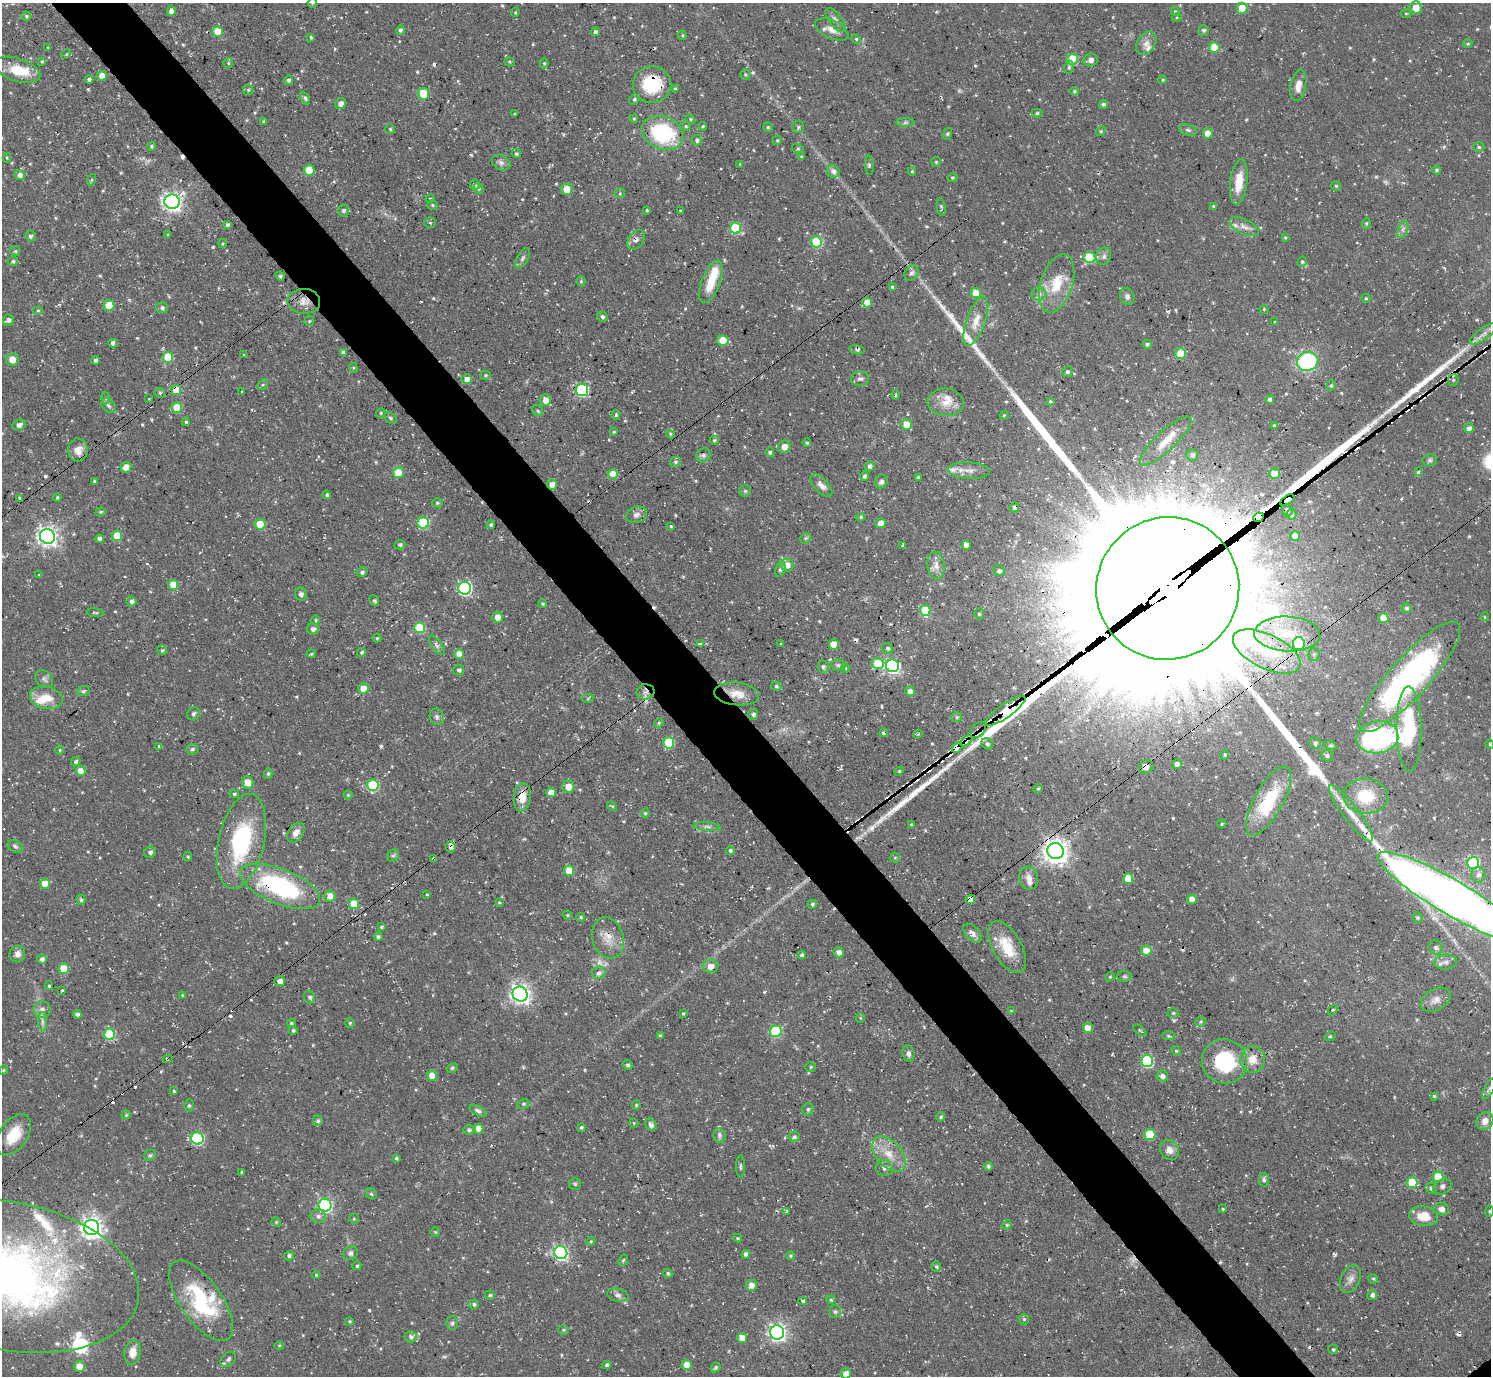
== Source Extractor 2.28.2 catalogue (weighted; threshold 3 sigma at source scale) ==
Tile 11 of 4 x 4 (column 3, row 3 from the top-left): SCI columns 2981-4469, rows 1533-2906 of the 5959 x 5956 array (HDU 1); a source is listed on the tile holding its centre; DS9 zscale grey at full resolution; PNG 1493 x 1378 px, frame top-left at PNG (2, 3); each listed source drawn as its Kron ellipse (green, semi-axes under 4 px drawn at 4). Shown black and unused: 5% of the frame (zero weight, under 3 of 4 exposures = <1% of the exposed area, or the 3 px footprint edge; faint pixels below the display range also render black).
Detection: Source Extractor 2.28.2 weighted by HDU 2 'WHT'; one run over the whole footprint, this tile lists its part. Background 0.0482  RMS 0.0042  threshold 0.0189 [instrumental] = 3 sigma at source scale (4.5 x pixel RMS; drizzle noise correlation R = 1.50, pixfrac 1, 0.05/0.05 arcsec/px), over >= 5 px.
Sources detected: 646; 6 too faint to see at this stretch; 2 inside a brighter object's white glare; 25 cosmic-ray / hot-pixel residue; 4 long thin detections or spike segments (spike, bleed or trail) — neither listed nor drawn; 19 inside a brighter listed object's ellipse — not listed separately; of the other 590, all 500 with FLUX_AUTO >= 0.459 (the completeness limit of this list) listed and drawn (90 fainter detections not listed), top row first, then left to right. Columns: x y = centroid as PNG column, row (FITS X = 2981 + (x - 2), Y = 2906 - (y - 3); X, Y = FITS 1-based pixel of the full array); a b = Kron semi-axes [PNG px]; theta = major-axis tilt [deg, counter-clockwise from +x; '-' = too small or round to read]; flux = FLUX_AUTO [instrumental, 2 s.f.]
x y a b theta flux
312 3 5 4 - 0.51
1242 8 5 5 - 7.2
1416 8 6 6 - 5.4
171 11 5 4 - 2.7
1175 11 4 4 - 0.65
515 12 5 3 - 0.58
1406 13 5 3 - 0.51
26 16 5 4 - 0.7
1177 18 4 3 - 0.48
835 20 14 6 -53 1.9
832 29 18 9 -25 4.1
400 30 5 4 - 0.91
1204 30 5 5 - 0.79
218 31 5 5 - 9.6
595 32 4 4 - 1.2
682 35 5 4 - 0.52
311 37 3 3 - 0.69
856 39 5 4 - 0.56
1146 43 13 9 58 3
1468 44 5 4 - 0.6
48 47 3 3 - 0.49
1214 47 5 5 - 11
66 54 5 4 - 0.46
1072 59 5 5 - 21
1091 60 7 6 - 2.3
42 61 4 3 - 0.54
509 62 5 4 - 0.6
228 63 5 4 - 0.52
544 63 5 4 - 0.58
1069 67 6 4 81 0.81
18 70 23 11 -18 13
745 75 5 5 - 0.64
102 76 5 5 - 4.9
89 79 4 4 - 1.6
289 80 4 4 - 1.2
1163 80 4 3 - 0.51
652 85 19 18 - 22
1298 85 16 7 80 4.2
675 89 3 3 - 0.62
248 90 5 5 - 0.69
1074 91 4 4 - 0.71
423 94 6 5 - 12
305 98 7 4 -62 0.86
634 99 6 4 48 0.71
341 103 6 5 - 2
1103 104 4 4 - 0.9
1037 113 5 4 - 0.72
515 114 3 3 - 0.63
634 119 4 3 - 0.6
690 119 5 4 - 0.63
263 121 4 3 - 0.49
905 123 9 4 1 0.96
686 126 5 4 - 0.65
703 126 4 4 - 0.67
768 127 4 4 - 0.62
798 127 6 6 - 0.77
390 129 5 4 - 0.67
1188 130 9 5 -15 1.2
1101 131 5 4 - 0.55
663 133 21 16 -22 43
1208 133 5 5 - 6.7
947 134 6 4 71 0.67
697 140 5 5 - 1.1
777 140 5 4 - 0.61
151 146 5 4 - 0.61
1479 147 5 4 - 0.7
798 149 6 4 -19 0.54
516 154 5 4 - 0.94
801 156 4 4 - 0.61
7 158 5 4 - 0.5
501 162 10 7 -30 1.7
936 162 5 5 - 0.54
740 164 4 4 - 0.47
869 165 9 3 -86 0.75
309 170 5 5 - 13
1436 170 4 4 - 0.84
833 171 7 6 - 1.9
912 171 4 3 - 0.6
20 175 5 5 - 1.7
952 178 5 4 - 0.75
91 180 6 4 70 0.56
1239 182 23 8 83 8.4
475 185 5 4 - 0.99
1336 186 5 5 - 0.62
479 188 6 4 -70 0.66
566 189 6 6 - 6
620 193 5 5 - 0.6
430 199 5 3 - 0.47
172 202 7 7 - 190
432 205 5 4 - 0.65
1214 206 4 4 - 0.81
941 207 9 4 -80 0.77
647 210 4 4 - 0.6
343 211 6 6 - 1.2
681 211 3 3 - 0.56
430 223 5 5 - 0.61
1366 223 5 4 - 0.64
228 225 4 4 - 1.2
1244 227 16 7 -25 3
735 228 5 5 - 27
1403 229 9 5 71 1.4
168 235 4 3 - 0.5
30 236 5 5 - 1.1
1285 237 4 4 - 0.48
636 240 11 7 52 1.9
816 242 5 5 - 27
222 243 4 3 - 0.52
15 251 5 5 - 0.6
1104 256 9 7 67 1.5
1089 257 6 5 - 20
523 258 11 5 60 1.2
13 261 5 4 - 0.85
1302 262 5 4 - 0.85
911 273 8 6 55 1.6
280 276 5 4 - 0.7
581 281 5 4 - 0.65
711 282 22 9 69 11
1057 283 30 16 72 13
892 287 3 3 - 0.58
976 293 5 5 - 11
1039 294 8 6 0 1.5
1127 296 9 7 -67 1.5
1366 298 4 4 - 0.58
304 301 16 12 -1 4.7
867 302 5 5 - 6.6
109 305 5 5 - 8.9
162 308 5 5 - 1.2
1264 309 4 4 - 0.47
38 311 5 3 - 0.53
602 317 5 4 - 1
8 320 6 5 - 1.4
309 321 5 4 - 0.53
976 321 26 9 70 6.6
1275 322 3 3 - 0.55
1483 334 16 5 35 2.8
723 340 6 5 - 11
113 343 4 4 - 1.7
1147 344 4 4 - 0.87
857 350 8 4 -10 0.91
343 352 4 3 - 1.1
1180 354 5 5 - 14
244 355 3 3 - 0.51
168 357 5 5 - 18
12 359 6 6 - 4.5
95 360 4 4 - 1.1
1308 361 11 9 21 43
353 368 5 3 - 0.49
1067 372 5 5 - 0.87
486 375 5 4 - 0.67
467 379 5 5 - 2.3
860 379 9 7 0 1.3
1453 380 6 5 - 0.85
263 385 6 4 45 0.54
1331 386 5 4 - 0.61
176 390 5 5 - 11
582 390 6 6 - 46
242 392 3 3 - 0.71
160 393 5 5 - 0.63
895 395 4 3 - 0.49
105 398 6 4 88 0.72
149 399 3 2 - 0.59
1270 399 4 4 - 1.8
545 400 6 5 - 3.7
1050 401 4 4 - 0.64
946 402 18 14 -3 6.4
108 406 8 6 -45 1.2
177 408 5 5 - 12
538 411 6 5 - 0.8
381 413 5 4 - 0.54
616 415 5 4 - 0.73
1004 415 4 4 - 0.5
390 418 7 5 -40 0.81
186 422 4 4 - 0.76
906 424 5 5 - 5.9
19 425 7 5 20 1.7
1274 425 3 3 - 0.65
1469 428 5 5 - 2.2
614 432 4 3 - 0.53
670 434 4 4 - 0.58
714 440 4 4 - 0.68
1166 441 34 10 43 8.2
807 443 4 4 - 0.74
784 447 6 6 - 3.2
78 450 11 9 -87 4.2
770 452 5 4 - 0.99
704 455 7 6 - 1.2
1192 455 6 5 - 1.4
1430 460 7 5 14 1
675 462 5 5 - 0.97
870 466 5 4 - 1.2
126 467 5 5 - 3.5
969 471 21 8 -3 3.9
398 472 6 5 - 9.3
1418 472 4 4 - 0.69
1275 473 5 5 - 9.1
613 474 5 5 - 13
864 476 5 4 - 1.2
918 477 4 3 - 0.63
94 481 3 3 - 0.61
881 482 7 6 - 1.3
552 485 5 5 - 3.9
821 485 14 7 -47 2.5
745 491 5 5 - 0.64
327 495 4 4 - 0.79
57 497 4 3 - 0.61
19 498 4 3 - 0.59
1287 500 8 3 34 1400
437 503 5 4 - 0.66
1014 507 5 4 - 1
1287 510 6 5 - 1.2
101 512 5 4 - 0.65
1292 514 5 5 - 1.3
636 515 10 8 23 2.3
861 517 4 4 - 0.8
1259 517 5 4 - 1200
423 523 6 5 - 28
881 523 5 5 - 4.8
260 524 5 5 - 11
491 525 4 4 - 0.91
671 526 3 3 - 0.55
47 536 7 7 - 220
117 536 5 5 - 9.7
1295 536 5 5 - 6.5
806 538 6 4 43 0.68
99 539 4 4 - 1.2
400 545 5 5 - 0.88
966 545 5 4 - 3.8
903 546 4 3 - 0.74
787 565 6 6 - 3.9
936 566 14 8 -82 3.5
780 569 8 4 72 1.1
999 571 6 5 - 1.2
362 572 6 4 36 1.1
39 575 3 3 - 0.47
173 585 5 5 - 8.5
465 588 6 6 - 77
1168 588 72 71 - 54000
301 594 6 6 - 1.6
132 601 5 5 - 1.1
374 601 5 4 - 0.73
543 604 4 3 - 0.59
1406 608 5 5 - 0.85
925 610 5 5 - 14
95 613 8 4 -6 0.71
979 614 5 5 - 0.83
498 617 5 5 - 3.5
1485 617 4 3 - 0.48
1383 618 5 5 - 8.2
316 620 4 4 - 0.52
420 628 5 5 - 24
313 629 6 5 - 1.5
1287 634 33 17 -2 21
377 638 4 4 - 0.55
781 643 3 3 - 0.51
700 644 3 3 - 1.5
834 644 5 5 - 9
1299 644 6 6 - 31
437 645 11 5 -55 1.3
888 648 6 5 - 0.88
162 650 5 5 - 0.79
1267 651 37 17 -26 23
362 652 4 4 - 0.78
311 654 4 3 - 0.58
459 654 5 4 - 6
1314 654 6 5 - 0.99
878 664 6 5 - 15
838 665 7 6 - 1
892 666 6 6 - 94
823 667 6 6 - 1.1
845 668 4 4 - 0.5
459 670 5 5 - 1.2
1410 677 72 19 48 110
44 679 10 7 -47 1.5
776 686 5 4 - 0.81
363 688 5 5 - 5.2
83 691 6 5 - 0.72
910 691 5 4 - 2.6
645 692 9 7 13 2
737 694 22 11 -6 6.2
46 698 17 11 -14 7.3
588 698 5 3 - 0.49
1006 711 24 7 35 1200
193 714 7 6 - 1.4
753 714 5 4 - 0.97
437 717 8 7 - 1.3
957 717 5 5 - 0.74
659 723 5 4 - 0.57
1409 729 43 12 -89 26
978 730 9 6 47 3.2
883 733 4 4 - 0.99
918 734 5 4 - 0.48
1377 737 21 16 7 80
966 741 7 4 42 100
669 743 5 5 - 24
1315 743 6 5 - 1.2
987 744 6 5 - 0.98
1490 744 4 4 - 0.49
159 746 4 4 - 0.58
1331 746 6 4 -19 0.67
957 747 6 3 43 520
192 749 6 5 - 1.1
60 750 4 4 - 0.52
1225 755 5 4 - 0.52
1327 756 6 5 - 0.88
76 762 5 4 - 0.9
1177 764 4 4 - 2.2
1146 767 7 6 - 3.1
81 771 5 5 - 6.7
899 771 5 4 - 0.6
268 774 5 4 - 0.68
248 782 6 5 - 6.4
373 785 6 5 - 31
568 787 6 6 - 4.6
1038 789 4 4 - 0.54
551 792 5 4 - 4.6
234 794 5 4 - 0.72
348 795 4 4 - 0.48
1366 796 22 17 -3 16
522 797 14 8 82 6.5
1269 801 38 14 61 24
612 806 6 3 -43 0.5
645 813 4 4 - 0.6
1351 813 35 8 -53 7.7
1222 824 5 4 - 0.5
911 825 3 3 - 0.68
707 826 13 4 -3 1.6
296 833 11 7 53 3.1
241 841 48 23 77 44
15 846 8 5 -30 0.94
450 847 6 5 - 1.3
730 850 4 4 - 0.83
1055 851 8 8 - 440
150 852 6 5 - 1.3
393 856 7 5 48 0.88
188 857 4 4 - 0.63
434 858 3 3 - 1.1
895 858 5 5 - 0.62
1473 863 6 6 - 49
569 871 5 5 - 12
1478 875 8 7 - 2.2
1029 878 11 9 -81 3.3
1128 879 5 5 - 10
45 884 5 5 - 8.2
280 886 42 17 -22 64
427 894 4 3 - 0.47
330 896 6 5 - 3.9
1453 898 87 17 -30 630
970 899 5 4 - 5
1192 899 5 4 - 3.1
81 900 5 4 - 0.71
499 902 4 4 - 0.48
354 904 5 5 - 12
812 904 4 4 - 0.94
567 915 4 4 - 0.46
581 917 4 3 - 0.56
1418 917 5 4 - 0.82
381 927 4 3 - 0.66
972 933 11 6 -46 2.4
378 937 4 4 - 1
608 938 21 15 -74 6.9
1007 947 29 14 -60 14
1436 947 7 6 - 1.2
1146 950 5 5 - 6.8
839 952 5 5 - 1.8
17 954 8 7 - 2.3
802 955 4 4 - 1.2
42 959 4 4 - 1.6
1446 962 11 7 5 2.2
711 966 7 7 - 3.8
64 969 5 5 - 13
599 973 7 6 - 1.6
1124 976 7 5 -2 0.82
1110 977 4 4 - 0.48
280 981 5 5 - 2.8
49 986 4 4 - 0.64
62 990 3 3 - 0.73
520 994 8 7 - 230
182 995 4 3 - 0.49
310 997 6 5 - 1.2
1436 1000 16 10 28 3.2
42 1009 8 8 - 2.3
1333 1010 6 3 51 0.5
1011 1011 4 4 - 0.5
683 1013 3 3 - 0.51
1173 1013 5 4 - 0.63
78 1014 4 4 - 1.3
860 1018 5 4 - 0.46
42 1022 9 4 -89 1.5
1201 1022 5 5 - 0.66
291 1023 4 4 - 0.78
350 1023 5 5 - 0.64
1088 1028 5 5 - 7
293 1030 4 4 - 0.83
1140 1030 8 3 -39 0.55
776 1031 6 6 - 36
109 1034 5 5 - 21
660 1036 3 3 - 0.77
1168 1036 6 3 -1 0.51
1330 1037 5 3 - 0.5
1176 1051 5 4 - 0.52
908 1054 8 6 -82 1.4
167 1059 5 4 - 0.76
1253 1059 13 12 - 5.7
1147 1061 6 6 - 43
1225 1061 23 22 - 33
628 1065 5 4 - 1
810 1067 5 4 - 0.63
452 1068 6 4 29 0.73
4 1070 4 4 - 0.48
432 1076 5 5 - 7.8
1163 1076 6 5 - 1.4
1489 1089 12 4 60 1.2
174 1091 3 3 - 0.7
1434 1096 3 3 - 0.52
523 1104 6 4 27 0.72
189 1105 6 5 - 0.69
636 1105 4 4 - 0.52
808 1109 6 5 - 1.1
478 1111 9 5 -28 1.3
126 1115 4 4 - 0.55
941 1117 5 4 - 0.84
318 1121 5 5 - 0.88
1485 1121 9 8 - 3.1
634 1123 5 4 - 0.63
651 1125 7 5 -60 1.3
581 1127 4 4 - 0.72
478 1129 5 5 - 5
469 1130 5 5 - 1.1
14 1135 23 14 55 11
1150 1135 5 5 - 12
719 1136 8 6 -80 1.2
794 1137 6 5 - 1
197 1139 6 6 - 44
1169 1150 10 9 - 3.4
889 1154 20 12 -48 8.6
150 1155 6 5 - 0.72
396 1158 3 3 - 0.67
988 1166 4 4 - 0.93
740 1167 11 3 -90 0.79
884 1168 9 8 - 1.7
242 1172 4 3 - 0.55
1438 1177 5 5 - 11
1264 1180 7 4 87 0.97
1412 1183 5 5 - 16
575 1184 6 5 - 0.67
1443 1187 10 7 30 1.4
1431 1188 6 5 - 1.2
371 1194 6 5 - 0.68
325 1205 6 6 - 94
1223 1209 3 3 - 0.54
1441 1209 7 6 - 2.6
787 1211 3 3 - 0.86
1489 1211 6 4 88 0.49
318 1216 8 7 - 1.7
1424 1216 15 9 -8 7.6
354 1219 5 5 - 0.61
276 1222 5 4 - 0.55
1007 1225 5 4 - 0.51
92 1228 8 7 - 320
435 1232 5 5 - 0.58
737 1238 4 3 - 0.54
591 1241 5 3 - 0.47
350 1253 8 6 37 1.4
561 1253 7 6 - 99
746 1254 4 4 - 1.6
289 1256 5 5 - 1.1
790 1256 4 4 - 0.66
623 1260 6 4 67 0.62
357 1266 4 4 - 0.74
936 1266 5 4 - 0.69
668 1273 4 4 - 0.86
316 1275 4 4 - 0.5
9 1276 131 74 -11 320
1350 1279 14 9 67 2.8
1373 1279 5 4 - 0.61
751 1285 5 5 - 3.5
490 1295 5 4 - 0.8
618 1295 11 6 -12 1.7
1372 1295 5 5 - 1.2
831 1300 4 4 - 0.58
201 1301 47 20 -55 37
803 1301 4 3 - 0.84
474 1304 5 5 - 0.94
835 1312 6 6 - 1
1024 1319 5 4 - 0.63
349 1321 4 3 - 0.47
452 1323 7 6 - 0.93
563 1330 5 5 - 0.63
777 1332 7 7 - 160
411 1337 6 5 - 1.4
742 1338 5 5 - 4.4
279 1345 5 3 - 0.46
1333 1349 5 4 - 0.76
133 1352 12 8 82 5
228 1359 9 6 42 1.4
607 1365 4 4 - 0.95
687 1365 5 5 - 5.3
79 1366 5 5 - 4.3
716 1367 5 4 - 0.84
846 1373 5 5 - 3
Overlapping masked pixels (flux is a lower limit): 32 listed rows (the first 20) at x y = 652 85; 636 240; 304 301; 176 390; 552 485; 1287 500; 1014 507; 1259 517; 1168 588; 1299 644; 1267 651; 892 666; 1410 677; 645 692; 737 694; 1006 711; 978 730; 883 733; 966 741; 957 747
Isophote crosses this tile's border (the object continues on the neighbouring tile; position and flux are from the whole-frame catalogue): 7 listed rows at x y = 312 3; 1483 334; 1410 677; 1490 744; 1453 898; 1489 1089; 9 1276